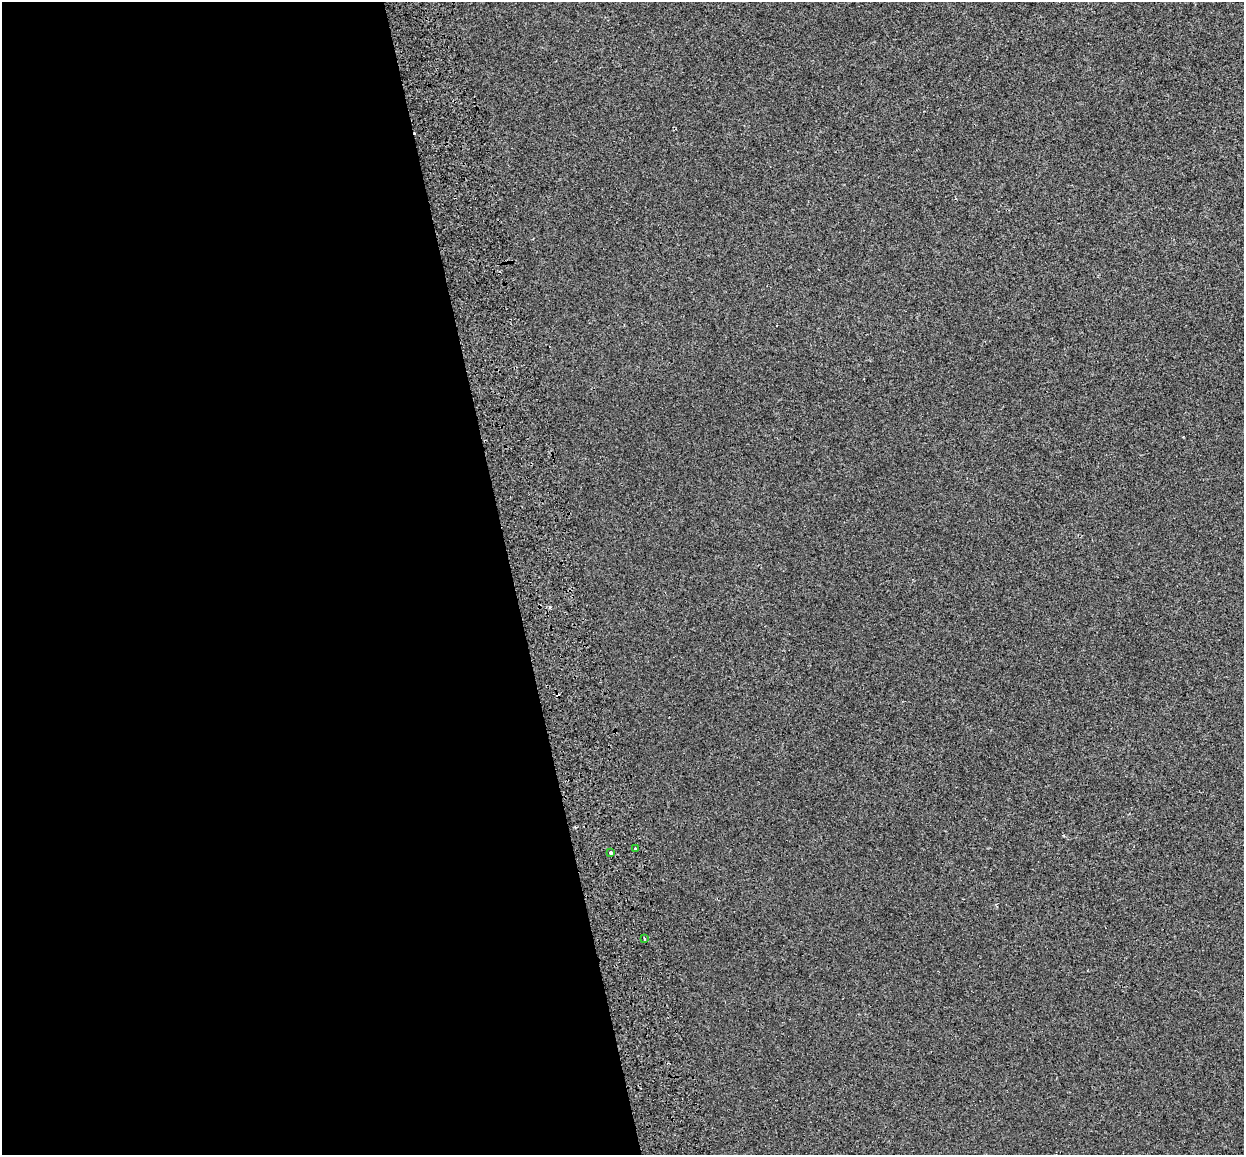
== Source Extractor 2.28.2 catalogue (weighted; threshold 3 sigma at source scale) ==
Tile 9 of 4 x 4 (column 1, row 3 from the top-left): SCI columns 86-1327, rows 1327-2479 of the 5138 x 4912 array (HDU 1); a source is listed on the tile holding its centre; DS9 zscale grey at full resolution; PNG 1246 x 1157 px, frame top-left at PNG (2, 2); each listed source drawn as its Kron ellipse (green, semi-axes under 4 px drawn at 4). Shown black and unused: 41% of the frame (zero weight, under 2 of 3 exposures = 7% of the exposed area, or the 3 px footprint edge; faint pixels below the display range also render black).
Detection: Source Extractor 2.28.2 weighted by HDU 2 'WHT'; one run over the whole footprint, this tile lists its part. Background -5.73e-04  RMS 0.0045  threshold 0.0204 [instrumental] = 3 sigma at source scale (4.5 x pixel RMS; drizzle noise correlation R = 1.50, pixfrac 1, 0.0396/0.0396 arcsec/px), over >= 5 px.
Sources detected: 5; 2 cosmic-ray / hot-pixel residue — neither listed nor drawn; the other 3 listed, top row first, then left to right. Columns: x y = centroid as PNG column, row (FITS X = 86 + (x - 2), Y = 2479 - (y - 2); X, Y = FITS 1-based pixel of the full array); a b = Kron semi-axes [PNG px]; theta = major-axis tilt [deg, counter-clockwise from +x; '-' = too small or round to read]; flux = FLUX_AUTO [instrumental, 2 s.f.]
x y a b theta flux
635 849 3 3 - 3.8
611 852 3 3 - 4.4
644 938 3 2 - 0.91